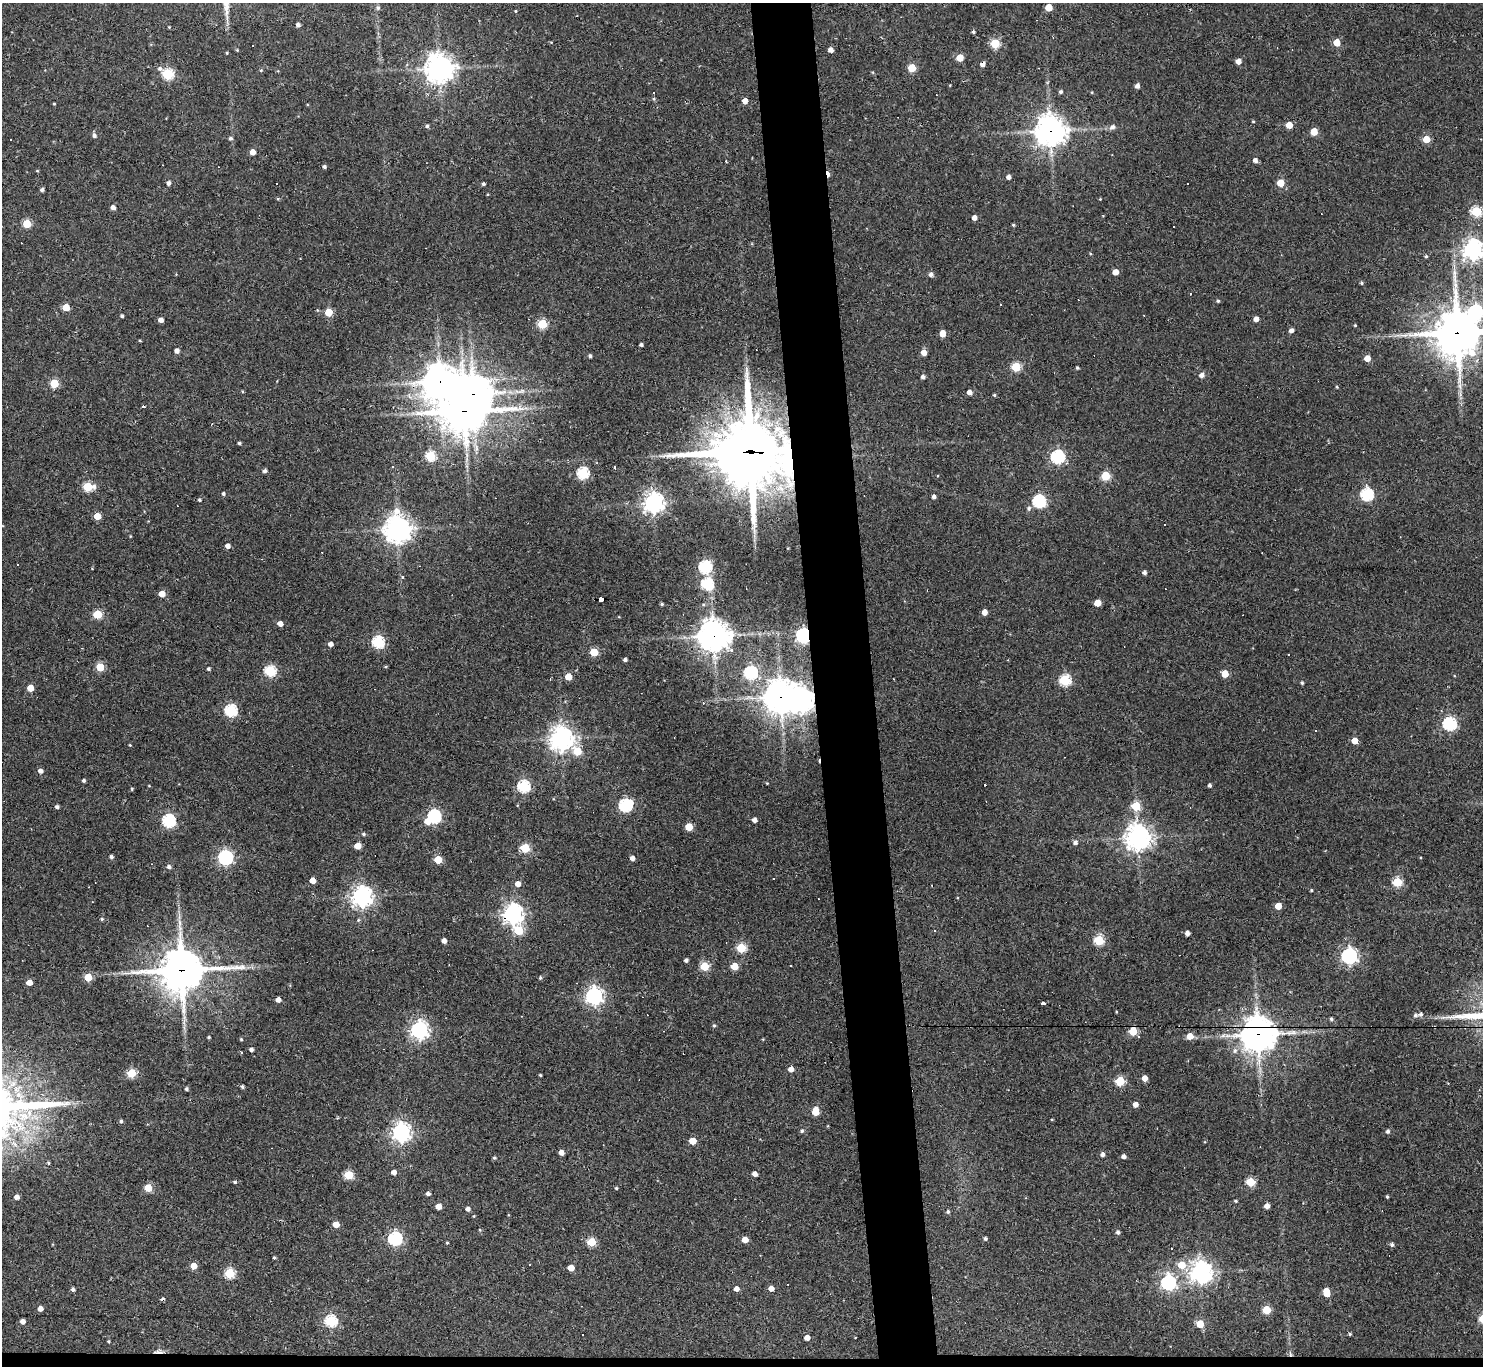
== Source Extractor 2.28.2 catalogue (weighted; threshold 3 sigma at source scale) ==
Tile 8 of 3 x 3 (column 2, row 3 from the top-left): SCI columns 1482-2962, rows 203-1566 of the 4443 x 4419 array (HDU 1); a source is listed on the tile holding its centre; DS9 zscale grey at full resolution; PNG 1485 x 1368 px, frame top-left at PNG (2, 3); no overlay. Shown black and unused: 5% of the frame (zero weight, under 2 of 3 exposures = <1% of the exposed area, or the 3 px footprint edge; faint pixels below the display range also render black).
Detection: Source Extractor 2.28.2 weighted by HDU 2 'WHT'; one run over the whole footprint, this tile lists its part. Background 0.18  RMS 0.0085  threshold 0.0381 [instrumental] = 3 sigma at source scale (4.5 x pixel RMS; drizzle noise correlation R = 1.50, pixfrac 1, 0.05/0.05 arcsec/px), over >= 5 px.
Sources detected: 300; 26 cosmic-ray / hot-pixel residue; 1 long thin detection or spike segment (spike, bleed or trail) — not listed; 1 inside a brighter listed object's ellipse — not listed separately; the other 272 listed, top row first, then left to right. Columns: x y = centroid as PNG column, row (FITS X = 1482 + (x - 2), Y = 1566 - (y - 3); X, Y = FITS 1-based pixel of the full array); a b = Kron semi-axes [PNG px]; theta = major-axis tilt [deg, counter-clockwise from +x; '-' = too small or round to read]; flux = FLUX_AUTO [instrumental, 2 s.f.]
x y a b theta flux
1049 7 5 5 - 18
378 8 6 6 - 1.8
515 11 4 3 - 0.63
298 25 4 4 - 2.6
169 27 3 3 - 0.66
973 32 4 3 - 1.5
1337 42 5 5 - 16
995 43 5 5 - 44
237 50 4 4 - 0.7
831 50 4 4 - 4.9
227 53 3 3 - 0.77
960 58 5 5 - 15
1238 61 5 4 - 5.9
983 64 4 4 - 4.5
160 68 7 6 - 2.6
439 68 9 9 - 960
912 68 5 5 - 24
261 70 5 4 - 0.93
168 74 6 5 - 72
1137 86 5 4 - 3.5
654 92 3 3 - 2.5
1061 92 5 4 - 1.6
745 101 4 4 - 6.9
54 104 4 3 - 0.67
1253 121 4 3 - 0.76
1289 125 5 5 - 14
427 126 4 4 - 1.4
1112 127 8 6 36 3.1
1050 131 11 11 - 910
1314 132 5 5 - 18
94 135 7 5 -61 2.4
230 138 5 5 - 1.8
1426 139 5 5 - 18
252 152 5 4 - 6.8
1255 160 5 4 - 3.5
324 167 4 4 - 1.9
37 171 4 3 - 0.63
1008 177 4 4 - 3.5
169 183 5 4 - 2.7
1281 183 5 5 - 18
483 184 4 4 - 1.4
42 190 4 4 - 1.9
1100 199 3 3 - 0.57
113 207 5 4 - 3.7
1476 211 5 5 - 62
974 218 4 4 - 4.1
27 224 5 5 - 30
1013 225 4 3 - 0.96
1472 249 7 7 - 520
1426 256 4 4 - 1.3
1115 272 4 4 - 6.9
931 274 5 5 - 3
1361 283 4 4 - 1.2
1218 301 4 4 - 1.2
1000 305 3 3 - 2
66 307 5 5 - 19
329 312 5 5 - 24
1475 312 7 7 - 150
122 316 4 3 - 1.5
1256 319 4 4 - 6.4
161 320 4 4 - 4.2
542 324 5 5 - 45
1355 325 3 3 - 0.74
1291 330 5 4 - 3.1
942 333 5 4 - 11
1458 333 16 14 1 3200
140 341 4 3 - 0.67
641 345 4 3 - 2.1
177 351 5 4 - 3.9
924 352 5 5 - 6.8
590 356 4 4 - 1.6
1367 358 5 4 - 10
1016 367 5 5 - 46
1077 368 3 3 - 1.2
1202 375 6 5 - 4
923 377 4 4 - 2.6
440 382 15 13 53 1400
54 383 5 5 - 35
1337 387 4 3 - 0.79
242 391 4 3 - 0.71
969 392 4 4 - 4.7
473 394 14 12 -30 1200
994 395 4 3 - 1.1
144 407 3 3 - 1.8
464 411 14 13 - 2300
239 443 3 3 - 1.3
751 452 28 26 -12 5700
430 456 5 5 - 53
1058 457 6 6 - 140
615 467 3 3 - 7.3
265 471 4 4 - 2.2
583 473 6 5 - 84
1106 476 5 5 - 40
94 486 7 6 - 3
87 487 5 5 - 46
223 494 5 4 - 1.5
1367 494 6 6 - 110
934 496 4 4 - 2.8
199 500 4 4 - 1.5
1039 501 6 6 - 120
653 503 8 7 - 440
1029 508 6 6 - 2
97 516 5 4 - 14
1164 525 3 2 - 1.6
398 529 10 9 - 820
228 546 4 4 - 4.6
705 567 6 6 - 120
1144 572 4 4 - 2.6
402 577 4 4 - 1.8
707 584 6 6 - 89
162 594 5 4 - 11
601 599 5 4 - 41
1097 603 5 5 - 16
662 604 4 3 - 1.1
984 612 4 4 - 6
97 614 5 5 - 38
280 624 4 4 - 5.9
803 635 6 6 - 220
713 636 10 10 - 1200
378 642 6 5 - 96
331 644 4 4 - 3.9
731 650 4 4 - 2.2
594 652 5 5 - 33
625 660 4 3 - 2.2
100 667 5 5 - 32
386 667 5 3 - 0.81
208 669 4 4 - 1.6
270 671 5 5 - 79
750 673 6 6 - 140
1225 674 5 5 - 19
568 677 5 5 - 15
1065 680 5 5 - 78
1302 683 4 4 - 1.3
30 688 5 4 - 16
781 697 11 10 - 1300
802 700 9 8 - 620
231 710 6 6 - 100
1449 724 6 6 - 130
561 739 8 8 - 640
1355 741 5 4 - 13
130 745 3 3 - 0.72
577 751 6 5 - 27
40 771 5 5 - 3.5
84 780 4 3 - 1.7
767 783 3 3 - 0.7
984 785 3 3 - 4.2
1210 785 4 4 - 2
149 786 4 3 - 0.56
523 786 6 5 - 100
132 789 5 3 - 0.79
625 805 7 6 - 130
1136 806 5 5 - 37
57 807 4 3 - 2.2
434 816 6 6 - 130
754 820 4 4 - 3.9
169 821 6 6 - 120
427 821 7 6 - 6.3
689 827 5 5 - 23
363 834 5 5 - 1.5
1138 837 9 8 - 780
1075 843 5 5 - 2.7
357 846 5 4 - 10
525 848 5 5 - 46
111 857 4 3 - 2.1
225 857 6 6 - 200
632 858 4 4 - 4.3
438 860 5 5 - 27
169 867 6 5 - 2.3
312 880 4 4 - 9.7
1397 882 5 5 - 53
518 884 5 5 - 6.1
1311 890 3 3 - 0.91
362 896 7 7 - 530
1278 906 5 4 - 13
513 914 7 7 - 500
102 919 4 4 - 1.4
358 920 5 4 - 1.1
518 931 6 5 - 36
1187 933 4 4 - 4.1
1099 940 5 5 - 59
444 941 4 4 - 4.7
741 948 5 5 - 49
1349 956 6 6 - 300
686 960 4 4 - 2.3
705 966 5 5 - 44
734 966 5 5 - 22
182 970 17 15 5 2200
88 977 5 5 - 23
540 978 5 4 - 1.1
29 983 5 4 - 8.4
594 996 7 6 - 340
278 1000 4 4 - 5
1043 1004 4 3 - 14
1415 1015 7 5 19 2.2
1331 1019 4 4 - 1.5
1257 1021 34 19 -4 67
714 1025 5 4 - 1.2
419 1030 7 7 - 340
1133 1031 5 5 - 32
1258 1035 12 9 1 1400
1190 1036 6 5 - 9.9
209 1037 3 3 - 1
241 1039 4 4 - 0.98
763 1039 3 3 - 0.58
251 1050 4 3 - 2.7
1235 1050 7 7 - 3.2
241 1053 3 2 - 0.87
791 1069 5 4 - 5.8
132 1073 5 5 - 40
540 1075 3 3 - 0.94
1145 1078 5 4 - 6.6
1120 1081 5 5 - 47
242 1087 4 4 - 1.8
186 1089 4 4 - 1.6
1135 1104 4 4 - 5.9
815 1111 7 5 87 15
121 1121 4 4 - 1.5
802 1131 5 5 - 1.6
1388 1131 5 4 - 2
401 1132 7 7 - 410
693 1141 5 5 - 18
561 1152 4 4 - 5.1
1102 1155 5 5 - 2.8
1124 1156 4 4 - 3.1
494 1158 5 4 - 1
48 1163 5 4 - 1.2
394 1172 4 4 - 5.1
755 1174 4 4 - 4.5
348 1175 5 5 - 42
235 1182 4 4 - 1.3
1250 1182 5 5 - 40
148 1188 5 5 - 24
616 1188 3 3 - 0.96
428 1194 4 4 - 2.6
17 1197 4 4 - 4
1387 1197 4 3 - 1.1
735 1199 3 2 - 0.52
1235 1201 4 3 - 0.96
438 1206 4 4 - 9
1267 1206 4 4 - 5
468 1209 4 4 - 3.2
948 1212 5 4 - 1.6
336 1224 5 4 - 11
1118 1232 5 4 - 2.2
985 1238 4 4 - 1.6
395 1239 6 6 - 150
745 1240 5 4 - 9.3
591 1242 5 5 - 39
447 1243 3 3 - 0.85
1392 1245 5 5 - 2.1
274 1258 3 3 - 1.2
530 1264 3 2 - 0.88
1182 1265 6 6 - 19
194 1266 5 5 - 9.9
571 1268 5 4 - 11
1201 1272 8 7 - 570
229 1273 5 5 - 57
1168 1283 6 6 - 200
73 1289 4 4 - 2.2
736 1289 5 4 - 5.2
771 1289 5 4 - 6.1
1326 1292 7 5 -79 19
40 1309 4 4 - 5.4
1266 1310 5 5 - 32
22 1321 4 4 - 4.2
331 1321 6 6 - 93
1200 1324 5 5 - 22
1350 1334 4 3 - 1.2
807 1338 4 4 - 6.6
108 1342 3 3 - 1.1
159 1352 14 4 -1 4.4
1290 1354 8 3 -77 1.5
Overlapping masked pixels (flux is a lower limit): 18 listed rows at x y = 983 64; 1050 131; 1458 333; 440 382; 473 394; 464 411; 751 452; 601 599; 803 635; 713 636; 781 697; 802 700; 513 914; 182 970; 1257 1021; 1258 1035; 159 1352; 1290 1354
Isophote crosses this tile's border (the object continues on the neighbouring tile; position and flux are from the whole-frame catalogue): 3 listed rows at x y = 1472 249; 1475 312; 1458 333